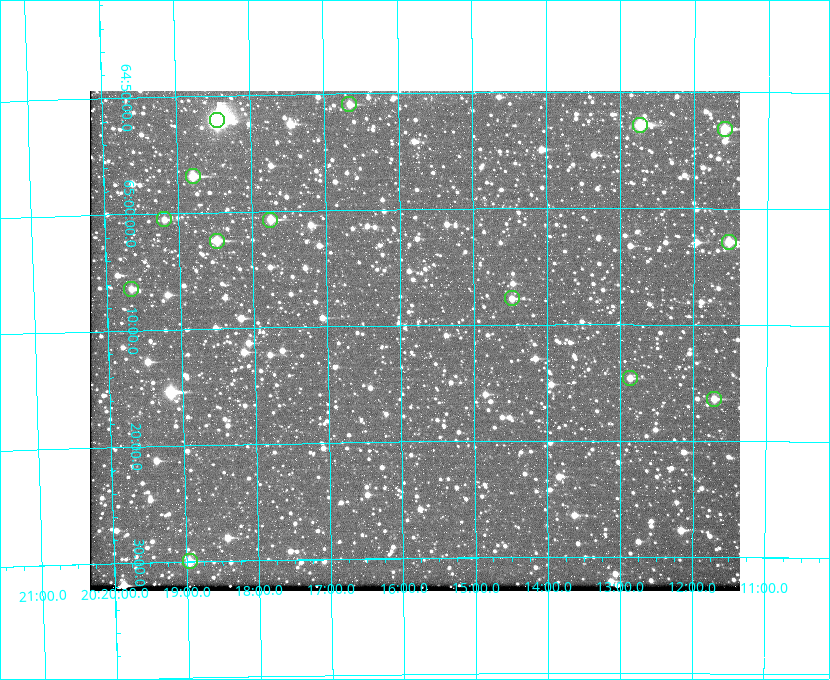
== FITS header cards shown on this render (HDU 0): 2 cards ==
NAXIS1  =                  650 / Width of table row in bytes
NAXIS2  =                  500 / Number of rows in table

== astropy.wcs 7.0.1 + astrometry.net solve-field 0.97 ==
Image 650 x 500 px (HDU 0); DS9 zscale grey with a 90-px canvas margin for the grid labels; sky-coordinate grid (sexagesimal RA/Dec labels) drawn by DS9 from the SOLVED WCS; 14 Tycho-2 reference stars matched to detected sources circled (green)
Header WCS: none
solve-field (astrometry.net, Tycho-2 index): SOLVED blind (the file carries no WCS)
Solved WCS: RA---TAN-SIP/DEC--TAN-SIP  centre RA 20:15:49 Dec +65:11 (303.95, +65.19 deg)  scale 5.16 arcsec/px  FOV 55.9' x 43.0'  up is -179 deg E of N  parity flipped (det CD > 0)
(file carries no celestial WCS; the grid is the blind solution)
Tycho-2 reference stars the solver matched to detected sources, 14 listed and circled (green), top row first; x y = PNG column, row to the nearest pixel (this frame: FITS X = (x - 90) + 1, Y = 500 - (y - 91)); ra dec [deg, ICRS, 3 dp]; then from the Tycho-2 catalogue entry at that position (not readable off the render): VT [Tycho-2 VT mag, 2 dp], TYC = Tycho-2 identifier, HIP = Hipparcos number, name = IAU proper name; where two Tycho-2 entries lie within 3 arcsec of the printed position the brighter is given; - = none
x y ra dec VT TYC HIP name
349 104 304.164 +64.849 10.65 4240-315-1 - -
217 120 304.612 +64.868 7.89 4241-1703-1 100101 -
640 125 303.184 +64.880 9.02 4240-488-1 - -
725 129 302.897 +64.886 9.40 4240-717-1 - -
193 176 304.698 +64.948 10.27 4241-1684-1 - -
164 219 304.798 +65.009 11.15 4241-1628-1 - -
270 220 304.437 +65.012 10.41 4241-1775-1 - -
217 241 304.620 +65.041 10.25 4241-1573-1 - -
729 242 302.882 +65.048 10.25 4240-98-1 - -
131 289 304.916 +65.107 11.17 4241-1518-1 - -
512 298 303.620 +65.129 11.18 4240-34-1 - -
630 378 303.217 +65.244 11.17 4240-236-1 - -
714 399 302.928 +65.273 10.74 4240-760-1 - -
190 561 304.739 +65.499 10.16 4241-1715-1 - -